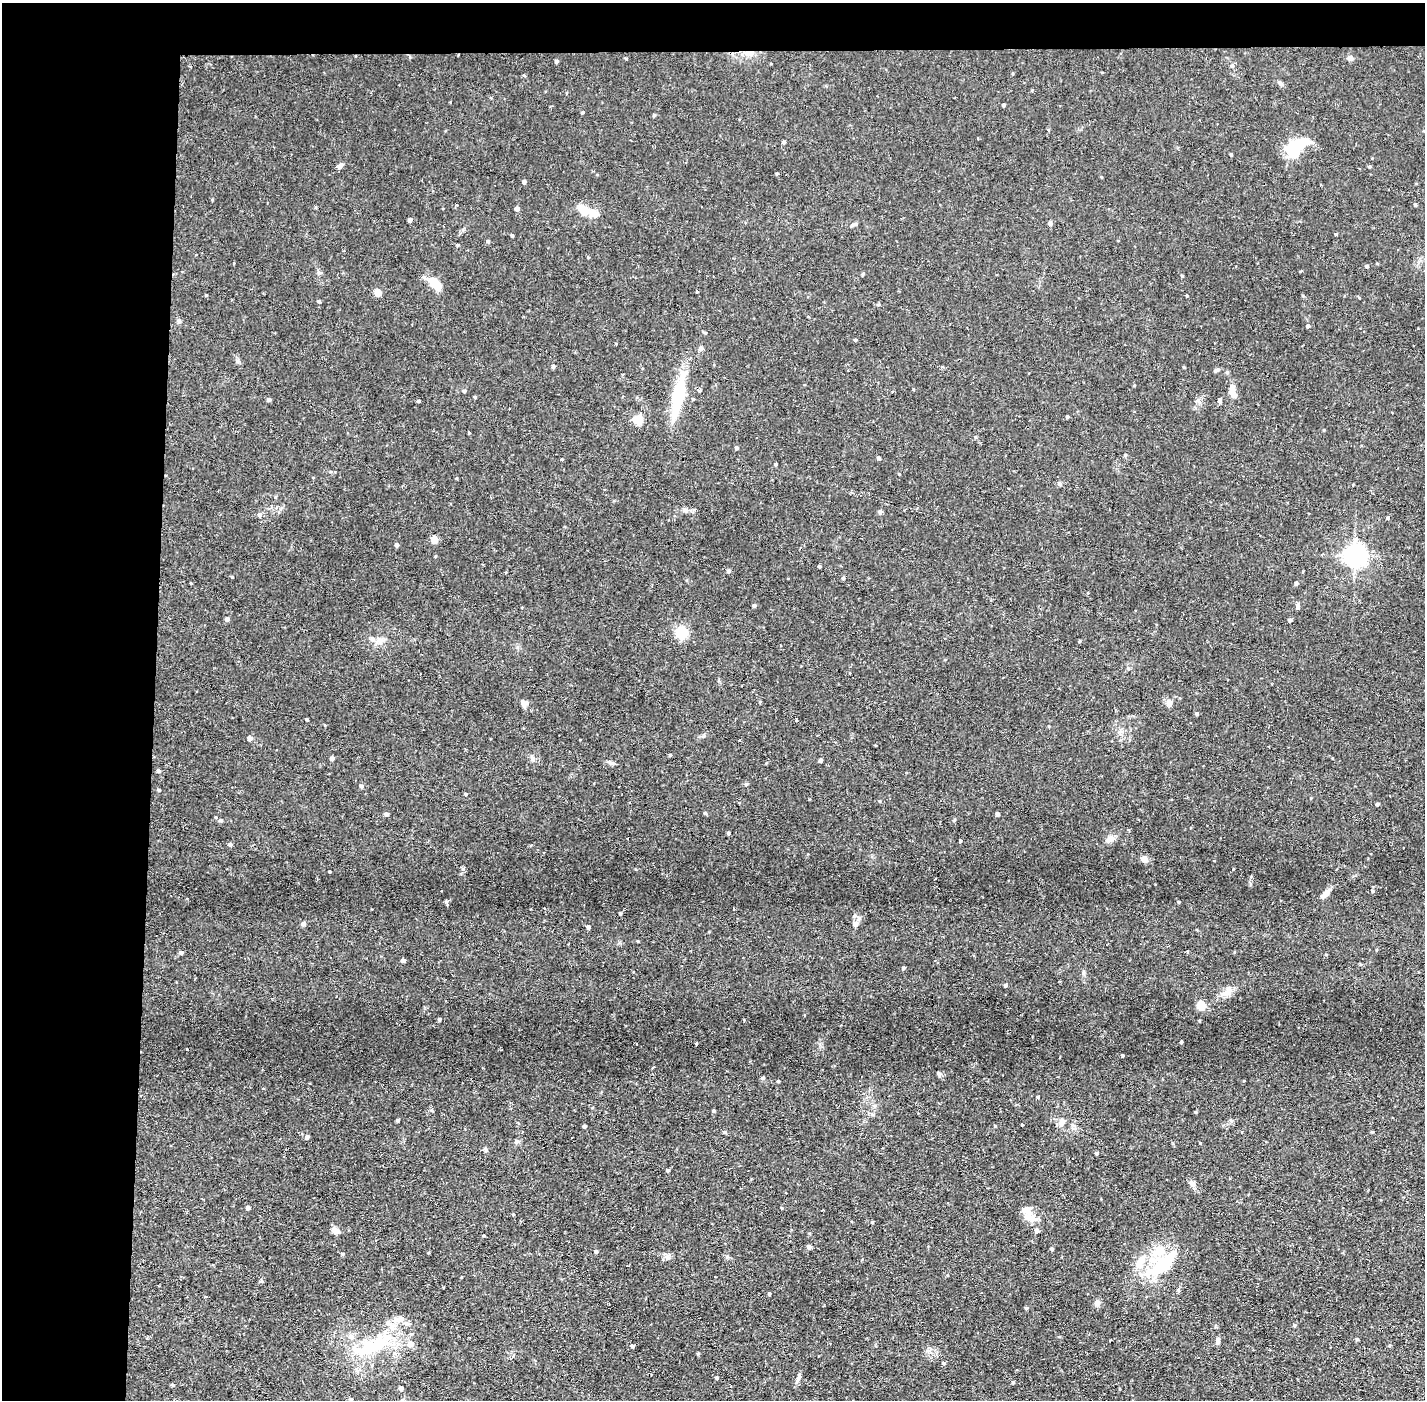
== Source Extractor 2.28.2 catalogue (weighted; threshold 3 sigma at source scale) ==
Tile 1 of 3 x 3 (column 1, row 1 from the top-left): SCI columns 1-1423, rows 2848-4245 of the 4269 x 4299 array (HDU 1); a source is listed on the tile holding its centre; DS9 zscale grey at full resolution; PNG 1427 x 1402 px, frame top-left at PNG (2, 3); no overlay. Shown black and unused: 14% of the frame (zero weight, under 2 of 3 exposures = <1% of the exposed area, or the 3 px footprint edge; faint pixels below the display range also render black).
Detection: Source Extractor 2.28.2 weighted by HDU 2 'WHT'; one run over the whole footprint, this tile lists its part. Background 0.0754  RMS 0.0063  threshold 0.0282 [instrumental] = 3 sigma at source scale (4.5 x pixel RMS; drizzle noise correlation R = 1.50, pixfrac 1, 0.05/0.05 arcsec/px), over >= 5 px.
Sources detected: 180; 2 inside a brighter object's white glare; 4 cosmic-ray / hot-pixel residue — not listed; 9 inside a brighter listed object's ellipse — not listed separately; the other 165 listed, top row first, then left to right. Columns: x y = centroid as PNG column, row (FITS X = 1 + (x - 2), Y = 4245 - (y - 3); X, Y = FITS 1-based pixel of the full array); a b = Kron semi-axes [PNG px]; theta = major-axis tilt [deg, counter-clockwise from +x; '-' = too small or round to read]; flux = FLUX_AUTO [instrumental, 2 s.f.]
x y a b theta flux
751 53 10 6 7 3.3
1121 53 3 2 - 0.58
1350 58 8 5 15 1.4
556 61 4 3 - 1.3
1232 66 5 5 - 0.97
524 75 4 4 - 0.71
1280 83 7 4 -36 1.2
1004 105 4 3 - 0.85
582 112 4 3 - 0.7
654 115 4 4 - 0.71
784 142 4 3 - 1.1
1294 152 12 9 -25 17
1231 154 4 3 - 0.67
340 166 8 5 39 2
1370 167 4 3 - 0.79
777 173 4 3 - 0.65
524 182 4 4 - 1.4
1415 205 4 4 - 0.94
517 209 4 4 - 2.1
583 209 20 11 -31 8.3
410 220 4 3 - 2
1050 223 4 4 - 1.7
512 236 4 3 - 0.76
488 241 4 4 - 0.97
458 245 4 3 - 0.62
1367 266 4 4 - 1.4
1301 271 3 3 - 2.9
1182 276 3 3 - 0.62
435 283 16 9 -42 10
697 291 3 3 - 0.83
378 293 5 5 - 13
319 301 4 3 - 0.84
808 316 3 2 - 0.73
179 321 7 5 71 1.2
1308 326 4 4 - 1.4
705 333 5 3 - 0.62
856 340 4 4 - 0.61
701 348 6 6 - 1.3
553 366 4 4 - 1.1
699 390 3 3 - 2.8
464 391 5 4 - 0.98
1233 392 17 7 -80 6.4
678 396 41 12 78 34
269 400 4 4 - 1.4
1219 400 5 4 - 1.9
418 401 4 3 - 0.77
1198 401 7 5 -44 1.3
1067 416 4 4 - 0.88
638 420 5 5 - 30
736 448 4 4 - 1
1125 455 4 4 - 0.59
879 458 4 4 - 1.2
562 459 3 3 - 0.47
776 464 5 3 - 0.6
1060 484 6 5 - 1.3
685 510 8 6 -16 1.8
880 512 5 4 - 1.8
259 515 5 5 - 1.1
1388 518 4 4 - 0.84
434 540 5 4 - 13
397 545 4 4 - 1.6
1355 555 7 7 - 440
819 566 3 3 - 1
728 571 5 5 - 0.94
232 577 3 3 - 1.1
843 578 4 4 - 0.88
1296 583 4 4 - 1.4
754 605 4 4 - 1.2
1298 607 6 6 - 1.5
227 619 4 4 - 2
1290 620 4 4 - 1.4
681 633 15 14 - 12
372 639 7 5 -23 2
1079 641 4 3 - 0.58
760 702 4 4 - 0.58
1169 702 10 7 -76 2.7
525 703 10 6 14 2.4
1197 713 4 4 - 1.1
307 719 3 3 - 0.74
250 738 4 4 - 2.4
740 740 3 2 - 0.73
670 755 4 4 - 0.61
332 758 4 4 - 1.7
532 758 7 4 -72 1.2
821 760 4 3 - 1.7
158 771 4 4 - 1.3
746 784 6 4 -18 0.73
361 786 5 4 - 1.5
159 790 4 4 - 0.75
466 794 3 3 - 0.74
1377 804 4 3 - 1.2
705 813 4 4 - 0.86
386 814 4 4 - 1.8
998 814 4 3 - 2.1
221 820 6 4 13 1.1
728 833 4 4 - 0.79
1110 839 11 8 29 3.5
960 841 4 3 - 0.61
230 844 5 5 - 1.2
1144 859 7 6 - 3.7
1373 891 4 4 - 0.82
1326 893 13 6 43 3.9
1179 902 3 3 - 0.6
620 914 4 3 - 0.67
303 924 5 5 - 2.2
855 924 8 7 - 2.3
588 927 4 4 - 1.7
1187 951 3 3 - 0.82
181 952 5 4 - 1.4
403 960 4 4 - 2
903 968 4 4 - 0.89
1005 985 4 4 - 1.2
1228 991 15 9 54 4.9
1201 1005 10 9 - 5.4
804 1015 3 2 - 0.64
439 1019 4 4 - 0.97
1181 1042 3 3 - 0.74
696 1043 3 3 - 0.61
1122 1055 3 3 - 0.69
939 1074 6 4 -68 1.1
763 1078 4 4 - 1.1
778 1081 3 3 - 0.6
263 1088 3 2 - 0.96
1037 1097 4 3 - 0.95
714 1111 5 4 - 0.72
398 1120 5 3 - 0.88
1231 1120 6 4 -1 0.96
1062 1122 10 7 39 2.9
1022 1125 3 3 - 1.5
584 1126 4 3 - 1.5
995 1126 4 3 - 0.51
307 1137 4 4 - 2
516 1142 7 6 - 1.5
1096 1153 3 3 - 1.1
668 1170 4 4 - 1.1
1192 1184 9 6 -48 2.5
248 1208 4 4 - 1.9
782 1208 4 3 - 0.47
1026 1210 17 11 -34 5.9
513 1214 4 3 - 0.5
872 1222 4 3 - 0.63
336 1230 12 7 -32 3.1
1037 1231 5 4 - 1.7
809 1247 4 4 - 2.4
1052 1249 4 3 - 0.94
596 1251 4 4 - 1.1
342 1254 5 4 - 0.87
1141 1261 22 10 59 9.8
1165 1264 43 16 45 28
769 1293 4 3 - 0.73
1097 1303 8 7 - 2.5
1026 1308 4 4 - 0.8
1294 1325 4 3 - 0.68
1357 1339 4 4 - 0.94
1218 1341 8 5 83 2
374 1345 52 23 31 45
632 1346 4 4 - 1.4
698 1353 5 3 - 0.6
944 1363 5 4 - 0.85
717 1378 4 4 - 1
798 1378 13 4 68 1.9
1013 1382 4 4 - 0.72
172 1385 5 4 - 0.8
401 1388 4 4 - 2.1
351 1399 4 4 - 0.87
Overlapping masked pixels (flux is a lower limit): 2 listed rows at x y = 751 53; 699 390
Unlisted compact peaks at least as high as the median listed source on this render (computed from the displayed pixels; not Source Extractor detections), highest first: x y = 463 869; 329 871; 446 902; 1233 869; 1200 1143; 611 763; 899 474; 206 295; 1336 234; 1195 1112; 1217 370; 212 200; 1187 296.